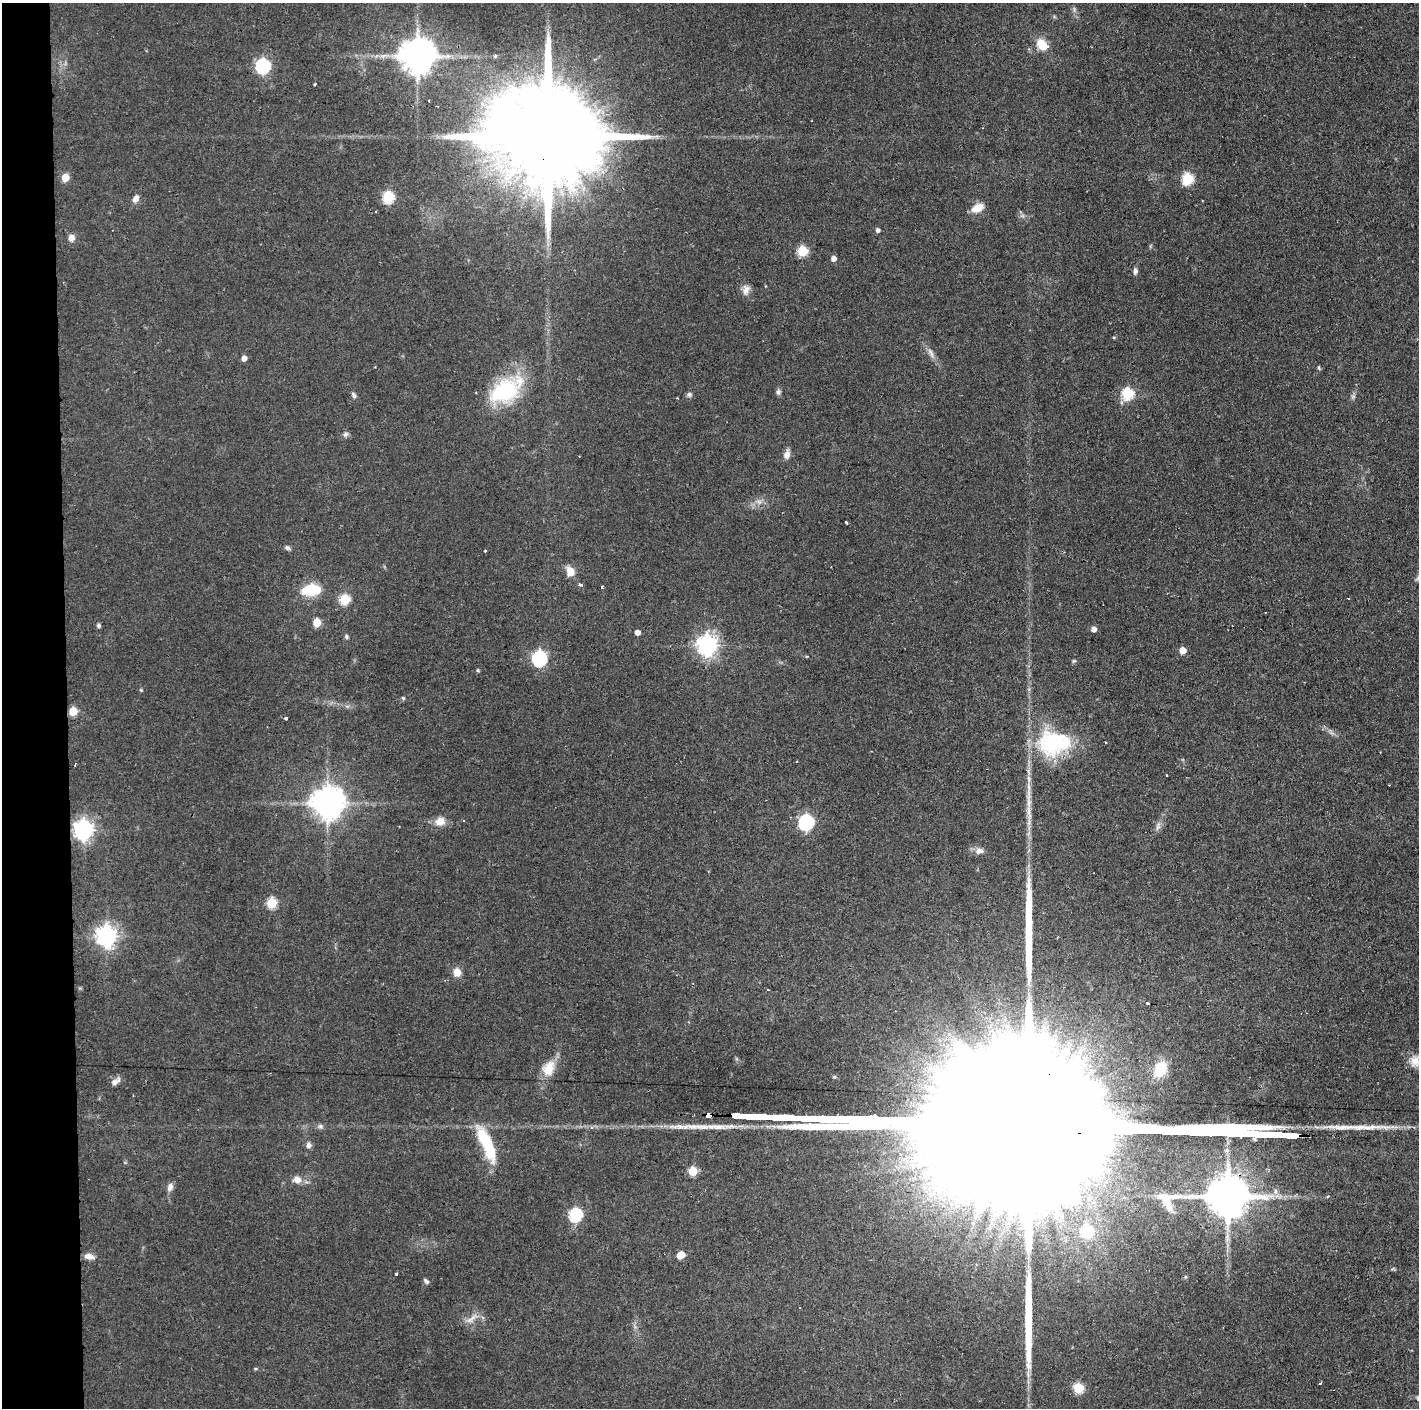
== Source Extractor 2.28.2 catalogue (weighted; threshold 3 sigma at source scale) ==
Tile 4 of 3 x 3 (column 1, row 2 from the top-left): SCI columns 1-1417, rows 1407-2812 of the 4251 x 4218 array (HDU 1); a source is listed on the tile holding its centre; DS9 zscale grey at full resolution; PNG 1421 x 1410 px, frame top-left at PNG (2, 3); no overlay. Shown black and unused: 5% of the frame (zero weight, under 2 of 3 exposures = <1% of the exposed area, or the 3 px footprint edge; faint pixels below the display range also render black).
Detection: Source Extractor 2.28.2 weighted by HDU 2 'WHT'; one run over the whole footprint, this tile lists its part. Background 0.0829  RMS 0.0065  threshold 0.0291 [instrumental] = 3 sigma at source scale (4.5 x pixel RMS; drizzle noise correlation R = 1.50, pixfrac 1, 0.05/0.05 arcsec/px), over >= 5 px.
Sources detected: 97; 2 too faint to see at this stretch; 3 cosmic-ray / hot-pixel residue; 3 long thin detections or spike segments (spike, bleed or trail) — not listed; the other 89 listed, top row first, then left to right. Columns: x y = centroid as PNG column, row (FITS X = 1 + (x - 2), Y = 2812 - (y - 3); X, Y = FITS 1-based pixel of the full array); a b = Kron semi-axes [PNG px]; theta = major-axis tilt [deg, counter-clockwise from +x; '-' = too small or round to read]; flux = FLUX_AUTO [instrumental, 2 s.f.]
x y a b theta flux
1074 10 8 4 -90 1.4
1043 45 8 6 -49 19
417 56 10 10 - 1700
495 56 5 4 - 1.1
263 66 7 6 - 130
315 84 3 3 - 0.76
429 100 3 2 - 1
544 136 54 21 -3 29000
65 177 5 5 - 15
1187 179 6 6 - 48
388 197 6 6 - 56
136 199 9 6 64 3.8
978 208 14 9 27 8.1
878 230 5 4 - 1.9
71 238 8 7 - 3.8
802 251 6 5 - 40
833 258 5 5 - 3.4
1135 271 7 5 82 2.1
746 290 13 9 73 4.1
931 353 18 6 -62 3.9
244 358 5 4 - 3.7
1319 368 7 3 -89 0.82
505 390 43 23 32 49
778 392 7 6 - 1.8
1127 393 6 6 - 59
689 394 7 6 - 1.7
354 395 8 5 -65 1.6
677 398 2 2 - 0.47
346 434 8 6 32 1.7
787 455 10 7 70 4
846 522 3 2 - 0.79
287 548 8 5 -21 1.5
485 551 3 2 - 0.79
570 571 10 8 -65 7.5
580 585 5 4 - 1.5
602 586 3 3 - 0.82
311 590 19 11 7 23
345 599 6 5 - 38
317 622 5 5 - 17
99 626 5 5 - 1.4
1094 629 5 5 - 3.8
637 632 4 4 - 3.8
346 636 7 5 -89 1.1
707 645 7 7 - 410
1182 650 5 5 - 8.6
539 658 7 6 - 130
1074 661 5 5 - 0.91
478 670 4 4 - 0.75
141 690 4 4 - 0.73
403 698 5 4 - 0.86
73 711 5 5 - 20
286 718 3 3 - 1.5
1054 743 42 31 0 60
797 762 2 2 - 0.73
327 803 9 9 - 1200
1029 812 25 6 -84 7.2
440 821 13 10 18 6.3
806 822 7 6 - 140
1158 826 13 5 75 2.5
83 830 8 7 - 330
979 851 13 8 10 3.8
271 903 6 5 - 37
106 936 8 7 - 390
457 972 8 7 - 6.7
1148 1004 4 3 - 5.5
1415 1061 16 13 50 7.3
1161 1068 15 11 66 22
548 1069 20 14 61 12
114 1082 11 7 43 3.2
708 1115 4 3 - 250
320 1126 8 6 0 1.6
486 1143 39 11 -66 38
308 1145 7 6 - 2.5
693 1171 5 5 - 22
297 1179 10 9 - 4.8
170 1187 10 7 68 3.1
1275 1191 9 5 84 2.4
932 1194 14 6 18 6.1
1227 1196 16 11 3 2700
575 1215 6 6 - 77
1086 1231 6 6 - 54
680 1255 6 5 - 12
89 1256 13 6 -10 3.9
396 1274 3 3 - 0.98
426 1281 8 5 -49 1.4
472 1318 21 6 40 4.5
255 1369 5 4 - 0.71
1320 1383 3 3 - 0.75
1078 1388 5 5 - 34
Overlapping masked pixels (flux is a lower limit): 3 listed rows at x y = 544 136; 708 1115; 1227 1196
Isophote crosses this tile's border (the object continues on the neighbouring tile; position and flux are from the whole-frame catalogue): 1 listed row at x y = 1415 1061